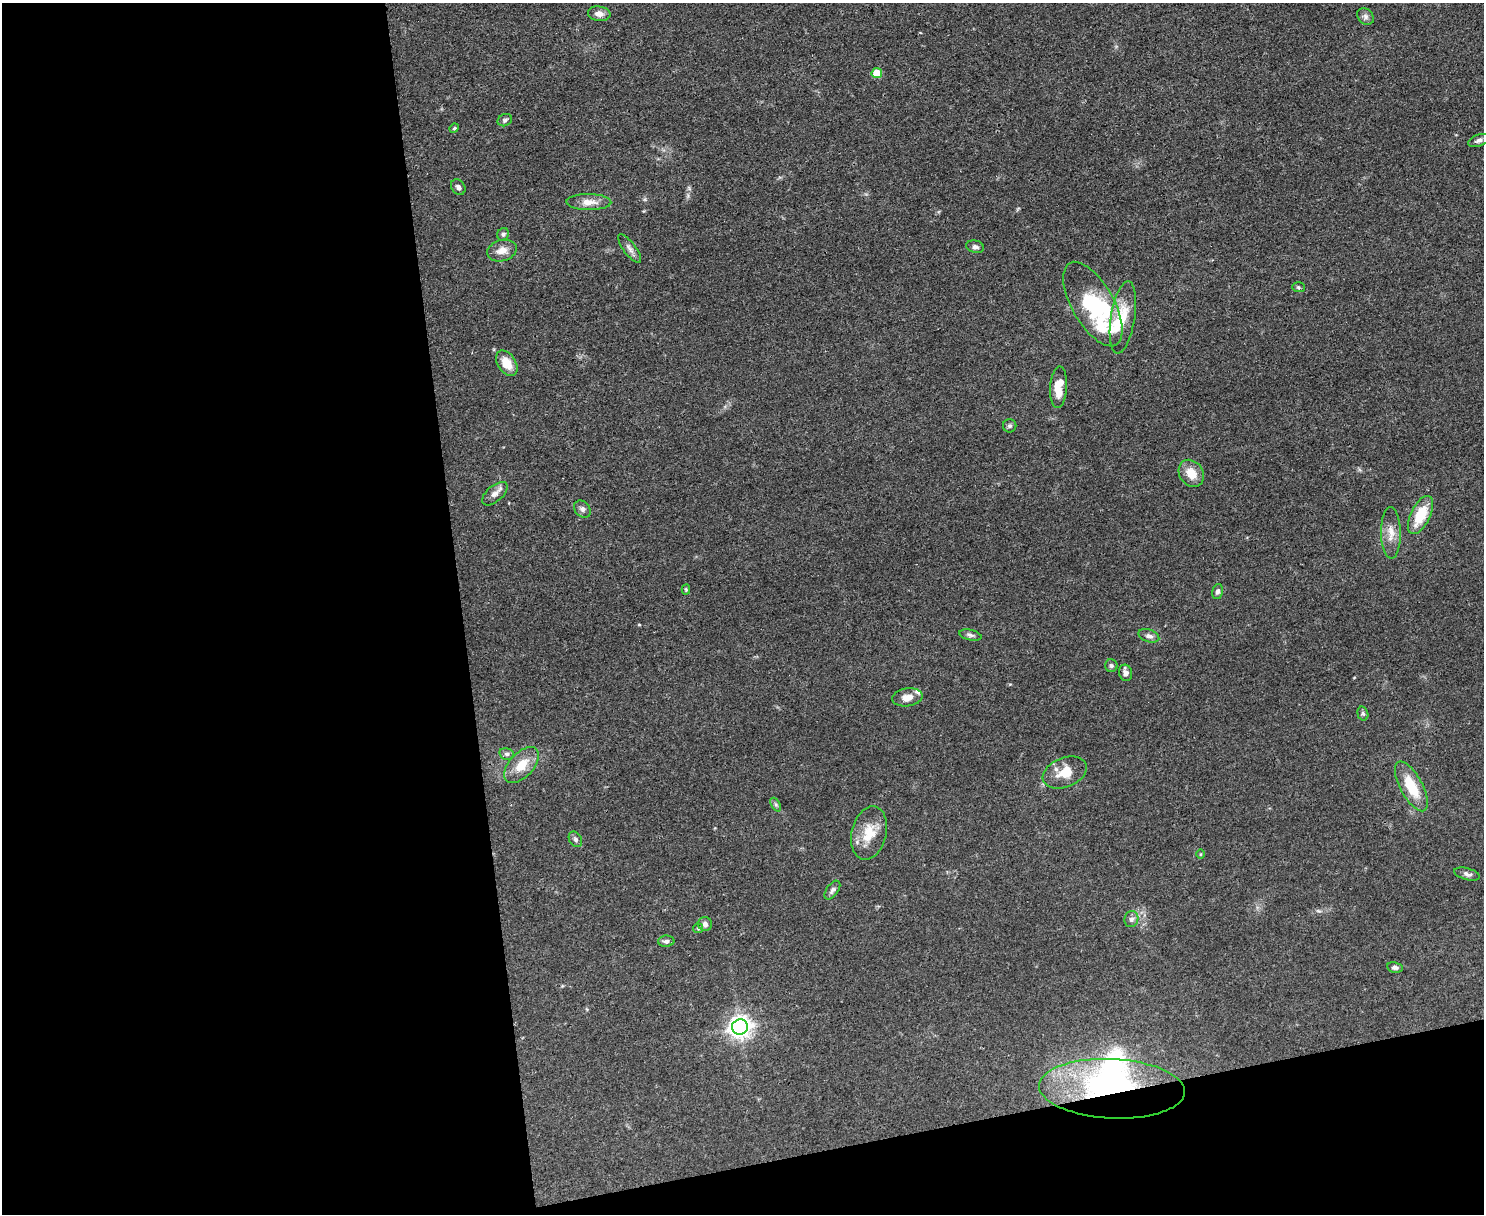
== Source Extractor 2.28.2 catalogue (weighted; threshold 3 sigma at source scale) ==
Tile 10 of 3 x 4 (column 1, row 4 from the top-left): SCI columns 136-1617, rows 1-1212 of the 4832 x 4849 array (HDU 1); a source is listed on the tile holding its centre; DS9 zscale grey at full resolution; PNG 1486 x 1216 px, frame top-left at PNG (2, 3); each listed source drawn as its Kron ellipse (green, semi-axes under 4 px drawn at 4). Shown black and unused: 36% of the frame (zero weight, under 3 of 4 exposures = <1% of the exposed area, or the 3 px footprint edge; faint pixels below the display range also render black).
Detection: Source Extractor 2.28.2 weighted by HDU 2 'WHT'; one run over the whole footprint, this tile lists its part. Background 0.0514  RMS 0.0049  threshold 0.022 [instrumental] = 3 sigma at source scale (4.5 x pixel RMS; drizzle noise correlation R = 1.50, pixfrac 1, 0.05/0.05 arcsec/px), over >= 5 px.
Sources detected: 52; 2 inside a brighter object's white glare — neither listed nor drawn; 2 inside a brighter listed object's ellipse — not listed separately; the other 48 listed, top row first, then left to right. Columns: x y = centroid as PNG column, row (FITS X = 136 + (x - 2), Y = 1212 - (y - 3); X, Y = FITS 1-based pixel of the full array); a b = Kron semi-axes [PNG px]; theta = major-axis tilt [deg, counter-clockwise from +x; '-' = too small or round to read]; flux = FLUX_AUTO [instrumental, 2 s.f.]
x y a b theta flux
599 14 11 7 -6 2.7
1366 16 9 7 -46 1.7
877 73 5 5 - 12
505 120 7 6 - 1.1
454 128 5 4 - 0.55
1479 140 11 6 20 1.7
458 187 8 6 -54 1.6
589 202 22 8 -1 5.4
503 234 6 5 - 1.1
975 247 9 6 -14 1.6
630 249 17 6 -53 2.5
502 250 15 10 17 4.7
1298 287 6 5 - 0.75
1093 304 47 21 -60 40
1123 317 36 12 81 12
507 363 14 9 -57 7.8
1059 387 21 8 86 8.8
1010 426 7 6 - 1.1
1191 473 14 11 -54 7.6
495 494 15 8 41 2.9
582 509 9 7 -49 1.7
1420 515 21 9 64 15
1391 533 26 10 -89 5.7
686 590 5 4 - 0.53
1218 591 8 5 76 1.5
970 635 11 5 -13 1.5
1149 636 11 6 -18 2
1111 666 6 6 - 1.1
1125 673 8 6 -75 1.9
907 697 15 9 8 3.9
1363 714 7 5 -74 0.92
507 754 7 5 -14 1.4
522 765 22 12 47 9.6
1065 772 23 14 22 9.9
1411 786 28 11 -62 16
776 805 7 4 -58 0.93
869 833 27 17 76 12
575 839 8 6 -58 1.3
1201 854 5 3 - 0.43
1467 874 13 6 -15 1.8
832 890 11 6 55 1.6
1131 919 8 7 - 1.8
705 924 7 7 - 1.7
698 928 5 5 - 0.66
666 941 8 5 2 1.3
1395 967 8 5 -8 1.4
740 1027 8 7 - 340
1112 1089 73 29 -3 100
Overlapping masked pixels (flux is a lower limit): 1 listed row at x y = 1112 1089